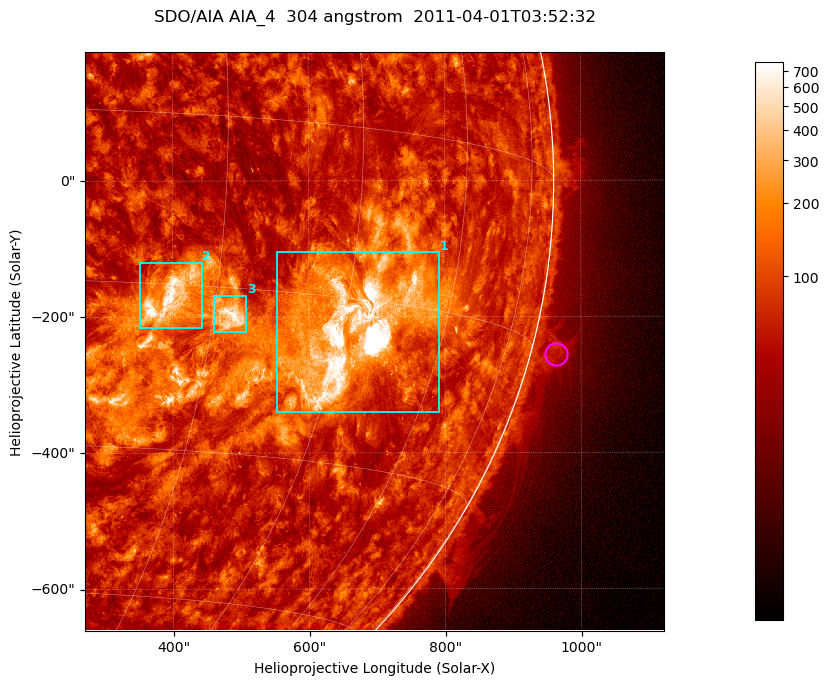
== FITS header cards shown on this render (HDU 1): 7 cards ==
TELESCOP= 'SDO/AIA '           / For AIA: SDO/AIA
INSTRUME= 'AIA_4   '           / For AIA: AIA_ATA1, AIA_ATA2, AIA_ATA3 or AIA_AT
WAVELNTH=                  304 / [angstrom] Wavelength
WAVEUNIT= 'angstrom'           / Wavelength unit: angstrom
DATE-OBS= '2011-04-01T03:52:32.123' / [ISO] Date when observation started; ISO 8
CTYPE1  = 'HPLN-TAN'           / CTYPE1; Typically HPLN
CTYPE2  = 'HPLT-TAN'           / CTYPE2; Typically HPLT

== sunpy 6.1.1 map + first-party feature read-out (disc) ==
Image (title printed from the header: SDO/AIA AIA_4  304 angstrom  2011-04-01T03:52:32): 1418 x 1418 px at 0.6 arcsec/px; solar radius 960 arcsec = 1600 px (partial field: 18% of the solar disc is inside the frame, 73% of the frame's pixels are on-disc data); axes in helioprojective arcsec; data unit not stated in the header (colour bar unlabelled)
Orientation: roll -0.132 deg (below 1 deg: not rotated)
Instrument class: DISC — disc imager (sunpy class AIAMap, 304 A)
Bright regions (active regions / flare kernels): reference = the on-disc median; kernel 11 px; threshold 5 sigma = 170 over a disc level ~72.4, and >= 1.15x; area >= 2010 px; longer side >= 17 px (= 10 arcsec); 3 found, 3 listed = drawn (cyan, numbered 1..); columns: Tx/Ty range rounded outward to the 2 arcsec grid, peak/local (2 s.f.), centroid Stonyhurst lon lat
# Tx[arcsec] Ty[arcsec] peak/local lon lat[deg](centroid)
1 552..792 -342..-104 159 +47 -18
2 352..444 -216..-120 13 +25 -16
3 460..508 -222..-168 10 +32 -18
Off-limb structures (1.02-1.3 R_sun): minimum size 400 px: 5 found; the strongest spans PA ~250..260 deg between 1.02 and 1.07 R_sun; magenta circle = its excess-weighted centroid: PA ~255 deg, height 1.04 R_sun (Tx ~962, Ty ~-256 arcsec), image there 2.3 x the reference